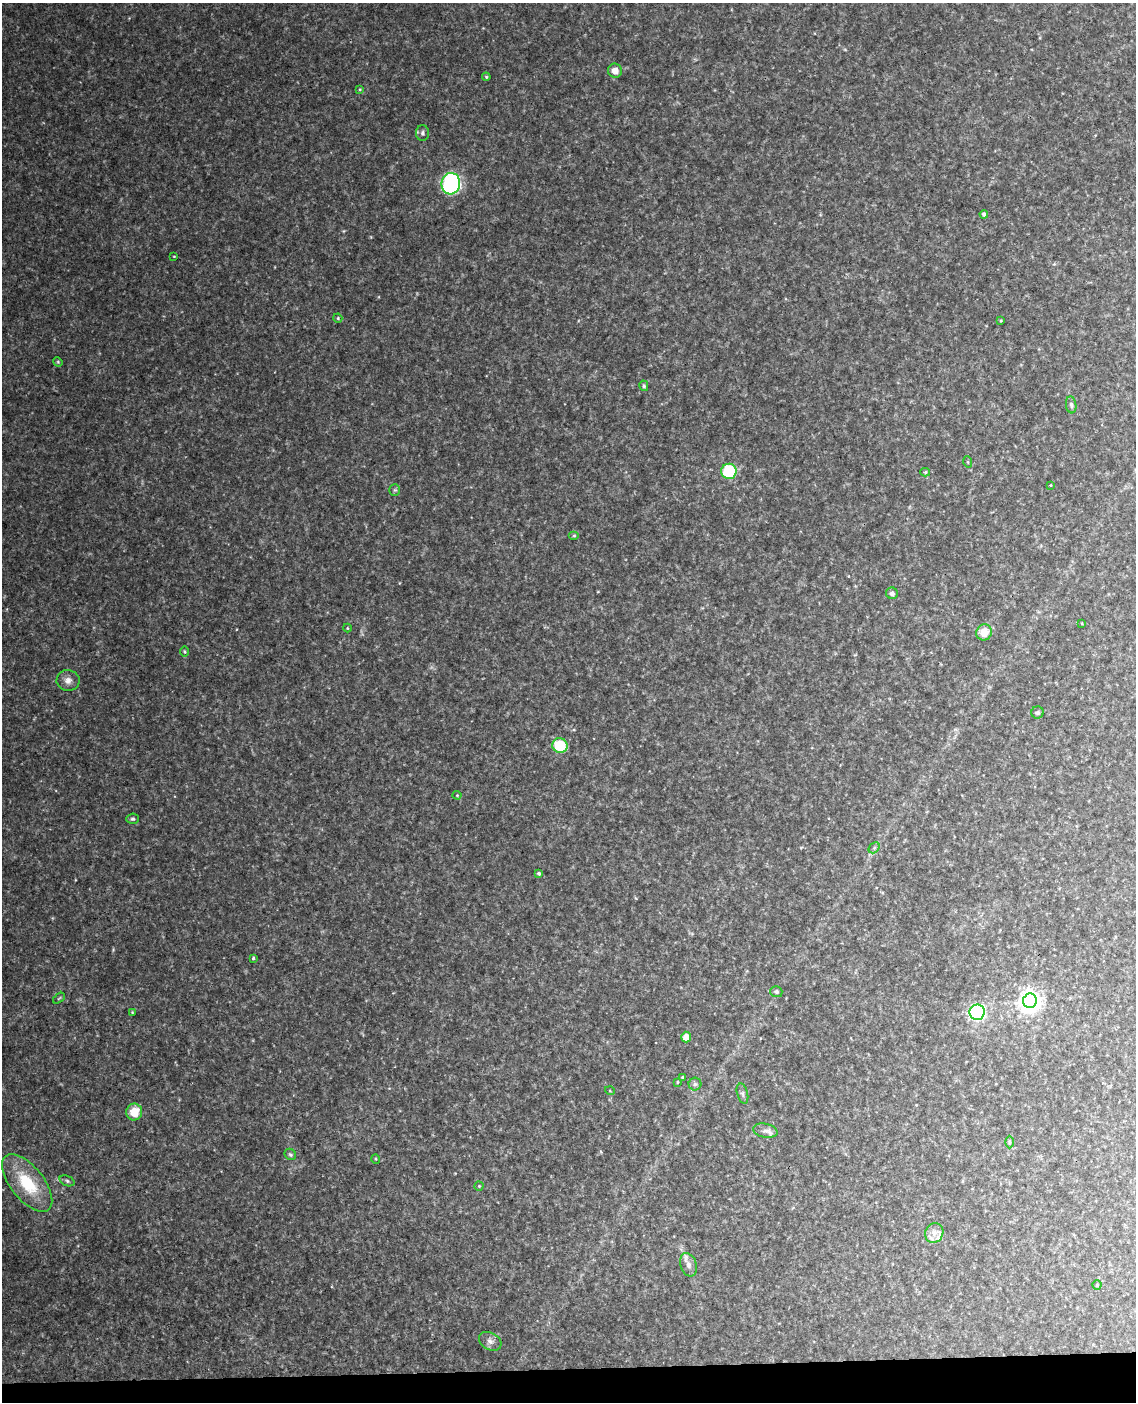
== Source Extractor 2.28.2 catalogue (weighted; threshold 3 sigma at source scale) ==
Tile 10 of 4 x 3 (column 2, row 3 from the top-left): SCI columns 1194-2327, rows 243-1642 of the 4652 x 4581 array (HDU 1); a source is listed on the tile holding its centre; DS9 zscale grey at full resolution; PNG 1138 x 1404 px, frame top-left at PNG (2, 3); each listed source drawn as its Kron ellipse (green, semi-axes under 4 px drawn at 4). Shown black and unused: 2% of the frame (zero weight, under 3 of 4 exposures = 6% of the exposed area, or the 3 px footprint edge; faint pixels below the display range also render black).
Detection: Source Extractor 2.28.2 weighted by HDU 2 'WHT'; one run over the whole footprint, this tile lists its part. Background 0.116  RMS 0.01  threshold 0.0451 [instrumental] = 3 sigma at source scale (4.5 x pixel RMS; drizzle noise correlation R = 1.50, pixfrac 1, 0.05/0.05 arcsec/px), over >= 5 px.
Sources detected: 54; all 54 listed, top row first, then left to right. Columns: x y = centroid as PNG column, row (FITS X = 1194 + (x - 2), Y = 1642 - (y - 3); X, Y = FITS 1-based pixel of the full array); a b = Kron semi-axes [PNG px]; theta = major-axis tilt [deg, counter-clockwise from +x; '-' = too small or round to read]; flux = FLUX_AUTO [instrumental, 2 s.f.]
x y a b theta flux
615 71 7 7 - 8.4
486 77 4 3 - 1
360 89 4 3 - 0.8
422 133 8 6 -90 2.5
451 184 11 9 83 190
984 214 4 4 - 2.9
174 256 3 2 - 0.65
338 318 5 4 - 1.2
1001 321 4 3 - 0.89
58 362 5 4 - 1
644 386 5 4 - 1.4
1071 405 8 5 -82 2.5
968 462 6 3 -72 1.1
729 471 7 7 - 58
925 472 5 4 - 1.4
1051 485 3 2 - 0.65
395 490 6 5 - 1.5
574 536 5 3 - 1.1
892 593 6 5 - 3.1
1082 623 2 2 - 0.74
347 628 4 4 - 0.91
984 632 8 7 - 13
185 652 5 4 - 1.3
68 680 11 10 - 6.2
1038 712 6 6 - 1.8
560 745 8 7 - 35
457 795 4 4 - 1.1
132 819 6 5 - 1.9
874 848 6 4 46 1.8
539 873 4 4 - 2
253 958 3 3 - 1.3
776 992 6 5 - 2.8
59 998 7 3 37 1.1
1030 1001 7 7 - 740
132 1012 3 3 - 0.85
977 1012 8 7 - 260
686 1037 5 5 - 10
683 1077 3 3 - 1.1
677 1082 3 2 - 0.95
695 1084 6 6 - 2.2
610 1091 5 3 - 0.88
742 1094 10 5 -75 2.6
134 1112 8 8 - 17
765 1131 12 7 -11 4.7
1009 1142 6 4 89 1.3
290 1154 6 5 - 1.8
376 1159 5 3 - 0.84
67 1181 8 5 -22 2
27 1183 34 16 -51 49
479 1186 4 4 - 1.2
934 1233 10 9 - 6.7
688 1265 12 8 -73 5.6
1097 1285 4 4 - 1.4
490 1341 12 8 -30 5